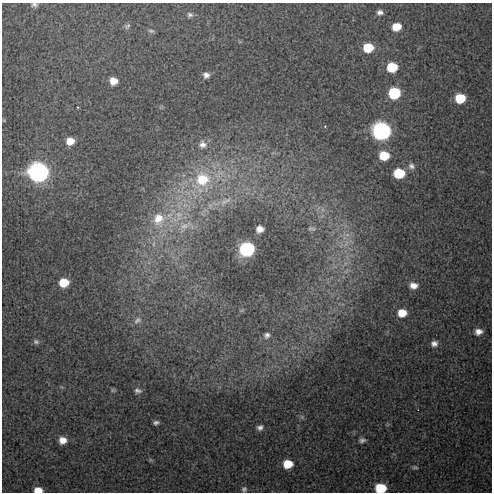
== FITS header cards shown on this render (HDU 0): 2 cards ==
NAXIS1  =                  490 / Axis length
NAXIS2  =                  490 / Axis length

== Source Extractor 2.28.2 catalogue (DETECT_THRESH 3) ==
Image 490 x 490 px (HDU 0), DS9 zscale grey, 1 PNG px = 1 image px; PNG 494 x 494 px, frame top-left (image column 1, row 490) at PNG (2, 3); no overlay
Background 34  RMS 1.7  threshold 5.2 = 3 sigma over >= 5 px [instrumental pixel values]
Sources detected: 53; all 53 listed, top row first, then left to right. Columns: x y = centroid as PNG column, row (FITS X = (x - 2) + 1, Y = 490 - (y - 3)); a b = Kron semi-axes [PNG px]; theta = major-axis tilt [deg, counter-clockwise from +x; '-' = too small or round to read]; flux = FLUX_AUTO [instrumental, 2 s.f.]
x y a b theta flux
34 5 7 5 -16 330
380 12 7 6 - 470
190 15 8 7 - 340
127 26 8 7 - 300
396 27 8 7 - 2000
151 31 9 5 -8 240
368 48 8 7 - 3600
392 67 8 7 - 4200
206 75 7 7 - 560
113 81 7 6 - 1300
394 93 8 7 - 8100
460 98 8 7 - 3800
78 107 3 2 - 140
325 126 3 3 - 120
381 131 9 8 - 53000
70 141 8 7 - 1300
202 144 11 10 - 730
384 155 8 7 - 3200
411 166 9 8 - 510
38 172 10 9 - 78000
399 173 8 7 - 5100
202 179 22 19 49 6000
227 200 13 5 35 620
210 206 7 6 - 390
179 214 13 12 - 1800
159 219 22 21 - 4400
185 226 25 14 36 3000
260 229 7 6 - 890
312 229 11 6 -10 330
347 235 7 4 18 310
154 244 9 4 81 360
247 249 9 8 - 20000
64 283 8 7 - 2800
413 285 9 7 -8 910
242 310 6 4 19 140
402 313 8 7 - 1800
137 320 12 8 38 540
478 332 8 6 11 750
267 335 8 7 - 360
36 342 7 6 - 290
434 343 7 6 - 570
113 390 6 5 - 180
138 391 9 7 -7 390
302 417 6 5 - 210
156 423 5 4 - 300
260 427 7 6 - 440
63 440 8 7 - 1100
362 440 8 5 10 360
288 464 8 7 - 2600
415 467 8 4 -5 210
381 488 8 7 - 4700
244 489 7 6 - 300
38 490 8 5 -3 1400
At the frame edge (FLAGS 8, measured only in part): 3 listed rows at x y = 34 5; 381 488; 38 490